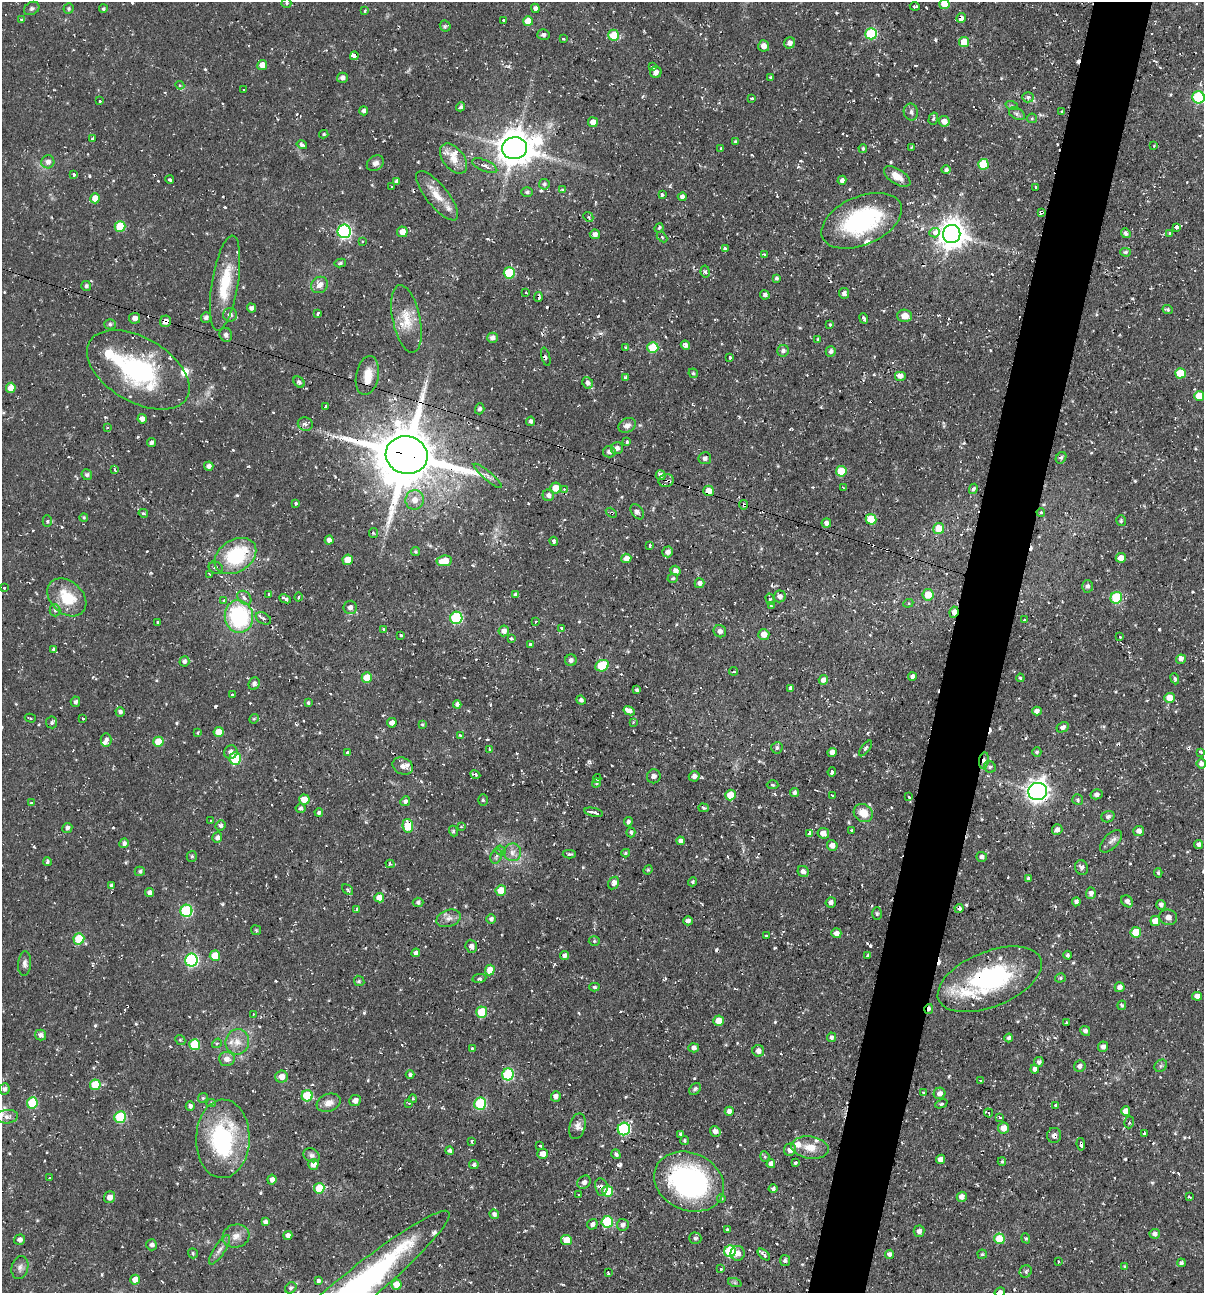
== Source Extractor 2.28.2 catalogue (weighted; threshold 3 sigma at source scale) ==
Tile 10 of 4 x 4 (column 2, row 3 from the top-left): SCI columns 1455-2656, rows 1292-2582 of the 5184 x 5163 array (HDU 1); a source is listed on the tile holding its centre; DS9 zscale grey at full resolution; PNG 1206 x 1295 px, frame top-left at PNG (2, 2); each listed source drawn as its Kron ellipse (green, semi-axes under 4 px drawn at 4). Shown black and unused: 5% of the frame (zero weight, under 2 of 3 exposures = <1% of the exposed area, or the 3 px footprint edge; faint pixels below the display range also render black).
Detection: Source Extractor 2.28.2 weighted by HDU 2 'WHT'; one run over the whole footprint, this tile lists its part. Background 0.058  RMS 0.0064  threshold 0.0286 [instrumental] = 3 sigma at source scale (4.5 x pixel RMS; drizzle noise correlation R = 1.50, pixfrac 1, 0.05/0.05 arcsec/px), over >= 5 px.
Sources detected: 706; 3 inside a brighter object's white glare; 42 cosmic-ray / hot-pixel residue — neither listed nor drawn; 19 inside a brighter listed object's ellipse — not listed separately; of the other 642, all 500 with FLUX_AUTO >= 0.826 (the completeness limit of this list) listed and drawn (142 fainter detections not listed), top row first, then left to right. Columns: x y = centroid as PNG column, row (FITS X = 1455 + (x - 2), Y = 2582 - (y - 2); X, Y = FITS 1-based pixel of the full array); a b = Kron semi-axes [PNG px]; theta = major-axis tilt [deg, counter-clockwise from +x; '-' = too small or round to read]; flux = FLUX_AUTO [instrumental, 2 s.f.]
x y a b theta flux
286 3 5 4 - 0.94
944 4 5 5 - 12
915 6 5 3 - 1.3
32 8 8 6 31 1.6
535 8 5 4 - 2.1
68 9 5 5 - 1.2
103 9 4 4 - 1
365 11 3 3 - 1.5
961 18 5 4 - 3.8
22 19 3 3 - 6.9
504 20 3 3 - 2.2
528 21 5 5 - 12
445 26 6 5 - 1.2
871 34 6 5 - 46
543 35 6 5 - 1.6
614 35 5 5 - 15
563 39 3 3 - 1.2
964 42 5 5 - 11
790 43 6 5 - 2.7
764 46 6 5 - 4.2
354 56 4 3 - 46
262 65 5 5 - 6.2
652 67 4 3 - 1.2
656 72 6 6 - 2.8
771 77 3 3 - 2.4
342 78 5 5 - 2.1
180 85 4 4 - 1
243 89 3 3 - 0.91
1028 97 5 5 - 2.3
1199 97 6 6 - 54
752 98 3 3 - 0.83
100 101 3 3 - 2.8
1012 106 6 4 -19 0.94
461 107 5 4 - 1.6
364 111 4 4 - 2
911 112 8 7 - 2.1
1062 112 3 3 - 0.9
1017 114 8 5 -30 1.9
1032 118 5 5 - 0.88
933 119 6 4 73 1
944 121 5 5 - 4.2
593 122 5 5 - 4.1
324 134 4 3 - 0.91
92 139 3 2 - 1
736 142 4 4 - 1.5
302 145 5 3 - 2.2
1154 146 3 2 - 0.98
911 147 3 2 - 1.1
514 148 12 11 - 1400
863 148 4 4 - 1.3
721 149 3 3 - 1.2
454 159 17 10 -51 8.2
48 162 6 6 - 3.2
375 163 9 7 34 2.8
983 164 5 5 - 20
485 166 13 5 -24 3
946 170 5 4 - 1.6
73 175 4 3 - 4
897 176 15 7 -33 6.8
170 180 4 3 - 2.1
842 180 4 4 - 1.9
396 181 4 4 - 2.1
544 184 5 5 - 1.4
391 187 3 2 - 1.1
1035 187 3 2 - 1.1
562 190 4 4 - 1.1
527 192 6 4 1 1.3
662 195 3 3 - 2.2
437 196 30 11 -51 11
682 197 4 4 - 2.4
95 198 5 5 - 7.9
1041 212 4 3 - 1.7
588 217 5 4 - 1.1
862 221 42 24 23 78
120 226 5 5 - 22
1176 227 4 4 - 1.8
659 228 5 4 - 0.94
344 231 7 6 - 120
402 232 5 5 - 5.1
934 233 5 5 - 9.2
1126 233 5 4 - 2.1
1170 233 4 3 - 0.84
595 234 5 4 - 3.2
952 234 9 8 - 900
662 237 6 4 -45 0.92
362 241 3 3 - 1.4
725 248 4 3 - 3.3
1125 252 5 4 - 1.4
764 254 4 3 - 0.94
340 263 6 4 11 1.2
705 272 6 4 -82 1.3
509 273 5 5 - 29
777 278 3 3 - 1.2
225 283 48 13 80 27
319 285 9 7 40 4.5
86 286 5 5 - 1.5
526 293 3 2 - 0.85
844 293 5 5 - 2
765 295 4 4 - 1.8
538 297 5 3 - 4.1
251 308 4 4 - 1.6
1168 310 5 4 - 1.3
318 314 4 3 - 2.4
230 315 7 7 - 2.7
905 316 7 6 - 5.5
206 317 5 5 - 2.2
135 318 5 5 - 2.9
864 318 5 3 - 1.5
406 319 34 14 -78 15
165 321 6 5 - 4.7
110 324 5 5 - 1.4
830 325 3 3 - 2.6
226 335 7 6 - 2.2
492 338 5 5 - 3
818 339 4 4 - 0.84
685 345 4 4 - 1.8
626 347 3 3 - 1
653 348 5 5 - 25
783 351 6 5 - 2
831 351 5 5 - 2.5
546 357 9 2 -74 0.87
730 357 3 3 - 3.4
138 370 56 32 -30 91
693 373 5 4 - 1
1180 373 5 5 - 17
367 376 20 11 79 10
900 376 6 5 - 3.5
626 377 4 3 - 1.4
299 382 6 5 - 1.6
588 383 6 5 - 2.4
11 388 5 4 - 7.4
1199 396 5 5 - 9.3
325 406 3 3 - 1.5
480 409 5 4 - 1.4
142 419 4 4 - 3.9
531 421 4 4 - 1.9
305 424 7 6 - 2.8
627 425 9 7 28 3
107 428 4 3 - 1.1
151 442 5 4 - 1.5
627 442 4 3 - 3.4
617 448 6 6 - 2.5
609 452 6 5 - 2.9
407 455 21 19 -15 5100
705 458 6 6 - 1.8
1061 458 6 5 - 1.5
209 466 5 4 - 2.5
115 470 4 3 - 1.3
841 471 5 5 - 16
87 475 6 5 - 1.6
661 475 5 5 - 2.4
488 476 18 3 -40 2.6
666 480 8 6 11 2.2
555 488 5 5 - 7.6
843 488 3 2 - 0.86
564 489 3 3 - 1.1
973 489 5 4 - 1.5
709 491 5 5 - 7.3
548 495 6 5 - 2.4
415 500 10 9 - 6.1
295 504 4 3 - 1.9
744 505 5 4 - 2.5
637 512 8 5 -55 2
1041 512 4 3 - 0.91
143 513 5 4 - 1.4
611 513 6 4 -31 1.1
84 517 4 4 - 0.85
871 519 5 5 - 20
47 521 6 4 -89 1.3
1121 521 5 5 - 1.1
826 523 5 4 - 2.9
939 529 5 5 - 12
373 533 5 4 - 0.99
329 540 4 4 - 2.5
554 541 4 3 - 1.3
650 545 3 3 - 1.1
415 552 4 4 - 0.95
668 552 5 5 - 3
235 556 22 16 33 45
626 558 5 5 - 4.9
1121 558 5 5 - 5.4
348 560 5 5 - 9
444 561 8 5 9 10
216 568 7 5 -27 1.8
675 571 5 4 - 2.9
210 574 3 2 - 0.95
673 578 5 4 - 0.91
700 583 5 4 - 2.3
1088 586 6 5 - 1.9
4 588 3 3 - 1.4
269 594 3 3 - 0.96
516 594 4 3 - 2.1
928 595 5 5 - 11
780 596 6 6 - 2.9
67 597 22 16 -42 22
298 597 4 3 - 0.97
244 598 8 6 -45 2.6
1116 598 6 5 - 39
285 599 6 3 -24 2.3
770 599 6 4 -75 1.4
224 600 4 4 - 1.5
908 603 5 4 - 0.95
771 605 4 2 - 1.1
350 607 7 6 - 2.6
55 610 6 5 - 1.6
954 612 6 4 82 5
239 616 16 14 -81 70
263 618 8 5 -29 2.9
456 618 6 6 - 57
1025 620 3 3 - 1.2
158 622 3 3 - 1
535 622 3 3 - 1.1
561 628 3 3 - 1.4
383 629 3 3 - 1.3
504 631 5 5 - 3.4
720 631 6 6 - 2.9
764 634 5 5 - 6
401 635 3 3 - 1.7
1120 637 3 3 - 0.91
511 638 4 3 - 3.3
530 645 3 3 - 2.9
53 649 3 3 - 0.99
1181 659 5 4 - 2.4
571 660 6 5 - 2.3
184 661 5 5 - 2
602 666 7 5 25 29
734 671 4 4 - 1.1
912 676 4 4 - 2.2
367 678 5 5 - 12
1020 678 4 3 - 0.86
1175 679 6 4 -68 1.2
823 680 5 4 - 3.4
254 684 6 5 - 2.1
791 688 4 3 - 1.9
637 690 4 4 - 1.2
232 694 3 3 - 1.8
1169 698 5 5 - 8.1
581 700 5 4 - 1.9
75 702 5 5 - 1.9
308 703 4 3 - 0.85
457 704 4 4 - 2.1
629 711 6 4 -29 8.8
1037 711 4 4 - 2.6
120 712 4 4 - 1.9
30 718 5 3 - 0.89
82 718 3 3 - 1.4
254 719 5 4 - 0.84
52 722 6 5 - 1.4
633 722 3 3 - 0.96
392 723 4 4 - 3.3
422 725 4 3 - 0.88
1063 727 6 5 - 2.1
219 732 5 5 - 9.7
198 733 3 3 - 1
460 735 4 3 - 1
106 740 7 5 -90 2.7
158 742 5 5 - 14
777 748 6 5 - 1.3
865 748 9 3 52 1.3
490 749 4 4 - 0.87
231 752 7 6 - 3.5
347 752 3 3 - 1.8
832 752 5 4 - 3.7
1037 752 4 4 - 1.1
1201 752 3 3 - 1.3
235 758 6 5 - 41
984 761 8 5 81 2.2
1201 764 5 5 - 2.3
403 766 10 8 -26 3.4
990 767 6 5 - 1.6
832 772 4 3 - 2.6
475 775 5 3 - 2.5
654 776 7 7 - 2.7
694 776 5 5 - 2.8
597 779 4 3 - 1.7
596 783 5 4 - 0.92
772 785 6 4 -4 0.91
1038 791 9 8 - 460
795 792 4 4 - 1.8
1097 794 6 5 - 2.5
730 795 5 5 - 9.7
833 795 3 3 - 2
909 797 4 2 - 1.5
304 800 5 5 - 8.8
483 800 5 5 - 1
1078 800 5 5 - 1.2
405 801 5 4 - 1.9
31 803 3 3 - 1.1
300 808 5 5 - 1.6
704 808 5 4 - 0.96
319 812 4 3 - 2
594 812 9 3 -12 5.6
863 813 10 8 -35 9.7
1108 817 7 5 20 1.9
211 820 3 3 - 1.2
628 822 4 4 - 1.5
221 826 5 5 - 1.5
408 826 7 5 -81 21
461 827 3 2 - 0.92
67 828 5 5 - 2.1
852 830 3 3 - 1.3
1057 830 5 5 - 2.9
453 831 5 4 - 1.1
1139 831 5 5 - 3.1
631 832 5 4 - 1.5
823 833 6 5 - 4.9
809 834 4 3 - 22
217 838 5 5 - 2.4
680 841 4 4 - 2.2
1111 841 14 7 46 3.4
124 843 5 4 - 2.2
1199 844 5 4 - 2.5
832 845 5 5 - 4.5
501 851 5 4 - 1.9
512 852 9 9 - 3.6
626 853 4 3 - 0.9
569 854 6 3 1 1.5
192 856 5 5 - 1.1
496 856 8 5 69 1.8
982 857 5 5 - 2.4
47 862 4 3 - 1.3
390 864 4 4 - 1.1
1082 867 7 6 - 2.3
648 870 5 4 - 0.85
140 871 5 4 - 1.4
803 871 6 5 - 2.8
1158 873 5 4 - 1.1
1029 878 3 3 - 1.7
692 882 5 4 - 0.99
614 883 6 5 - 4.6
111 885 4 3 - 1.2
348 890 6 4 -39 1.2
501 891 5 5 - 10
150 893 4 4 - 2.7
1091 893 5 5 - 2.9
379 898 5 5 - 5.6
1127 901 6 5 - 2.7
418 902 5 4 - 1.5
831 902 5 5 - 2.5
1076 902 4 4 - 2
1161 905 5 5 - 2.4
959 908 4 3 - 3.1
357 909 3 3 - 1.9
186 911 6 6 - 64
877 914 6 5 - 1.2
1168 917 9 8 - 3.1
449 918 12 8 19 4.1
491 919 5 4 - 1.8
688 921 4 4 - 2.3
1155 921 5 5 - 6.8
256 930 5 4 - 1
1136 932 5 5 - 18
836 933 5 5 - 3.1
766 936 4 3 - 3.5
79 939 6 5 - 23
594 941 5 5 - 0.94
471 946 6 5 - 2.6
416 953 4 4 - 2.1
565 955 4 4 - 2.2
868 955 4 3 - 5.5
1068 955 4 4 - 1.3
215 956 5 5 - 14
191 960 6 6 - 92
25 964 12 6 84 2.6
490 970 5 5 - 10
479 978 7 4 9 1.3
1060 978 5 4 - 1.2
990 979 55 27 22 83
359 981 6 4 -45 1
594 987 5 4 - 1.2
1120 987 5 5 - 3.4
1197 996 5 4 - 3.3
1122 1005 5 4 - 1.2
929 1009 5 3 - 2.2
482 1012 6 5 - 22
253 1014 3 3 - 0.86
718 1021 5 5 - 7.5
1066 1023 4 3 - 1.2
1085 1031 5 4 - 2.2
40 1035 6 5 - 2.6
831 1037 5 4 - 1.9
1009 1038 4 4 - 1.8
180 1040 5 4 - 0.87
237 1042 13 11 72 6.7
217 1043 5 4 - 0.93
194 1045 5 5 - 28
1103 1047 5 5 - 2.8
472 1048 3 3 - 1.2
694 1048 5 4 - 2.5
758 1051 6 5 - 3.5
227 1059 8 7 - 4
1039 1062 5 5 - 2.2
1080 1066 6 5 - 2.3
1161 1066 7 5 45 1.3
1035 1069 4 4 - 2.9
508 1074 6 5 - 53
410 1075 4 4 - 1.3
282 1077 6 6 - 5.2
980 1080 3 2 - 1.2
95 1085 5 5 - 18
4 1089 5 5 - 2.2
695 1089 7 5 44 1.5
924 1093 4 3 - 1.8
940 1093 6 5 - 3.1
307 1096 5 5 - 33
556 1096 5 5 - 2.6
203 1098 5 4 - 0.85
413 1099 4 3 - 0.84
355 1101 6 5 - 3.6
32 1103 6 5 - 28
211 1103 4 4 - 0.96
329 1103 12 8 21 5
409 1103 3 3 - 1.1
480 1104 6 6 - 43
941 1104 6 4 24 1.2
1055 1105 4 3 - 2.1
190 1106 5 4 - 2.1
729 1111 4 4 - 3
1126 1111 5 4 - 6.6
989 1113 5 4 - 1
7 1117 11 6 4 3.3
120 1117 6 5 - 40
1000 1117 3 3 - 1.2
1129 1122 6 4 74 1.2
577 1126 13 8 74 3.3
1003 1128 5 5 - 6.1
624 1129 6 6 - 70
715 1131 5 5 - 2.3
681 1134 3 3 - 1.2
1145 1134 3 3 - 1.7
1054 1135 7 7 - 2.4
223 1139 39 27 89 75
472 1141 4 3 - 1.5
685 1141 4 4 - 1
1081 1144 6 3 -81 5.4
540 1145 3 3 - 1.4
810 1148 19 11 -9 9.5
790 1150 6 6 - 3.6
450 1151 4 4 - 1.5
543 1154 5 5 - 4.3
616 1154 5 4 - 1.6
312 1155 8 6 -29 2.2
765 1156 5 4 - 0.99
941 1159 5 4 - 5
1002 1162 4 3 - 1
795 1163 4 3 - 1.7
313 1164 5 5 - 6
771 1164 4 4 - 3.1
474 1165 4 4 - 1.6
49 1178 3 3 - 1.3
272 1180 5 4 - 3.2
584 1182 7 6 - 2.1
689 1182 36 28 -25 130
601 1187 8 6 -80 2.2
319 1188 5 5 - 19
773 1189 4 4 - 1.8
608 1191 5 5 - 19
578 1195 3 3 - 1.1
110 1197 6 5 - 3.8
962 1197 5 5 - 3
1189 1197 4 3 - 1.3
721 1198 4 3 - 1.2
494 1214 5 4 - 1.9
265 1222 4 4 - 2.1
607 1222 6 5 - 37
592 1224 5 5 - 2.2
623 1225 6 5 - 2.3
727 1229 3 3 - 0.88
919 1231 6 5 - 2.2
1155 1234 5 5 - 2.4
288 1235 4 4 - 3
236 1236 13 11 16 5.7
695 1238 6 6 - 1.6
1026 1238 5 4 - 0.83
999 1239 5 5 - 15
19 1240 5 5 - 2.5
566 1240 5 5 - 9.6
152 1245 5 5 - 2
219 1250 17 5 57 3.3
730 1251 6 5 - 43
193 1253 5 5 - 1.1
738 1253 7 7 - 3.4
764 1254 7 3 -43 2.4
889 1254 4 4 - 2.4
982 1254 5 4 - 1
785 1260 5 5 - 1.5
1058 1262 3 2 - 1.2
1181 1263 4 4 - 1.4
20 1267 11 8 76 3
1125 1267 4 3 - 0.89
721 1269 3 3 - 1.2
1026 1271 6 5 - 1.5
608 1273 4 3 - 1.2
135 1280 5 4 - 5.9
318 1281 4 3 - 7.5
735 1283 7 4 -19 0.89
396 1285 5 5 - 9.8
291 1288 6 5 - 1.5
352 1291 124 18 39 260
1000 1292 5 5 - 2.3
Overlapping masked pixels (flux is a lower limit): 22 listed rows (the first 20) at x y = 961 18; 1041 212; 862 221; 538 297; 165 321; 138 370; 367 376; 407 455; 666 480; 709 491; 744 505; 611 513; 954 612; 984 761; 408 826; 990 979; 929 1009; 1054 1135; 1081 1144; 689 1182
Isophote crosses this tile's border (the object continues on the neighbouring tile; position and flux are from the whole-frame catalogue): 5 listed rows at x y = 944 4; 1199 97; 1201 764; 352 1291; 1000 1292